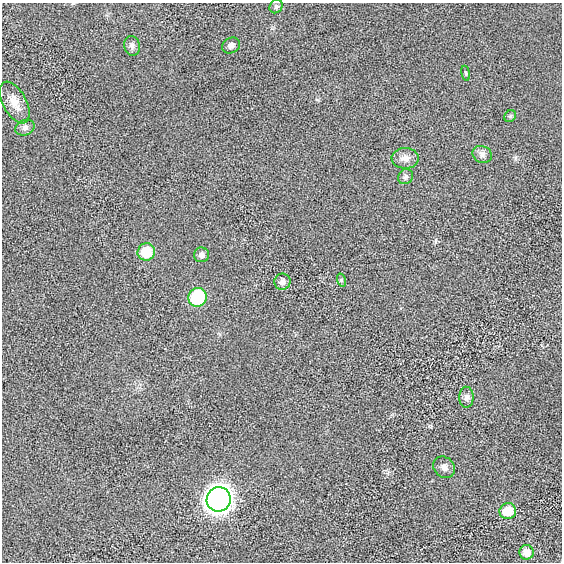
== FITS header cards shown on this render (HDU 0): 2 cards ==
NAXIS1  =                  560 / length of data axis 1
NAXIS2  =                  560 / length of data axis 2

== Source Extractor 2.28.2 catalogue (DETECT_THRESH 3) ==
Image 560 x 560 px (HDU 0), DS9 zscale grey, 1 PNG px = 1 image px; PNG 564 x 564 px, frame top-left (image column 1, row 560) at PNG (2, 3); each listed source drawn as its Kron ellipse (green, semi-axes under 4 px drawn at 4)
Background 5.77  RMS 160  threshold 491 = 3 sigma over >= 5 px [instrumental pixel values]
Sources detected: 20; all 20 listed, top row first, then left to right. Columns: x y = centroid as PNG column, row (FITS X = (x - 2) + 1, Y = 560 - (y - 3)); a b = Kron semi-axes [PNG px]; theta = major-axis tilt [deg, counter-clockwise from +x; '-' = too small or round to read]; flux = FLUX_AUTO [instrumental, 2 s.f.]
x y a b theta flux
276 6 7 6 - 2.3e+04
132 46 10 8 -76 4.0e+04
231 46 9 7 28 4.7e+04
466 73 8 4 -81 1.6e+04
15 103 23 11 -62 1.4e+05
510 116 6 5 - 1.9e+04
25 128 10 7 23 4.3e+04
482 154 10 8 -24 4.8e+04
405 158 13 10 1 8.1e+04
405 177 8 7 - 3.2e+04
146 252 9 8 - 2.9e+05
201 255 7 7 - 5.2e+04
341 280 7 4 -72 1.9e+04
282 282 8 8 - 5.1e+04
197 297 9 9 - 6.3e+05
466 397 10 7 -88 4.2e+04
444 467 12 10 -42 5.3e+04
219 499 12 12 - 7.6e+06
508 511 8 8 - 2.4e+05
526 552 7 7 - 1.0e+05